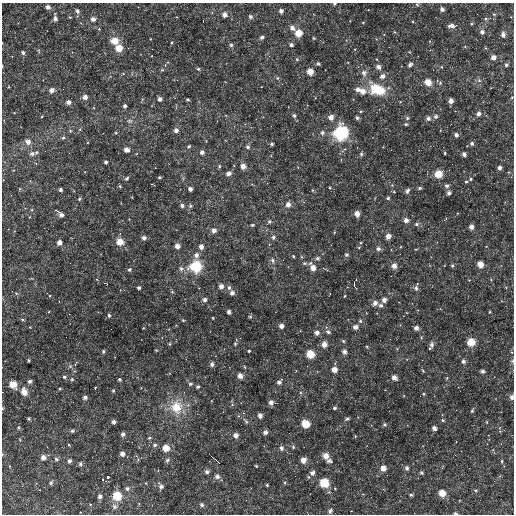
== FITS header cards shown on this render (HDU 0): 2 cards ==
NAXIS1  =                  512
NAXIS2  =                  512

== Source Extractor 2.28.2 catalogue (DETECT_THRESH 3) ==
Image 512 x 512 px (HDU 0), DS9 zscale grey, 1 PNG px = 1 image px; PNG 516 x 516 px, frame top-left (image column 1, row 512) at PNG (2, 3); no overlay
Background 3170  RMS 130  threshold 384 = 3 sigma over >= 5 px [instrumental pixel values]
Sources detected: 300; all 300 listed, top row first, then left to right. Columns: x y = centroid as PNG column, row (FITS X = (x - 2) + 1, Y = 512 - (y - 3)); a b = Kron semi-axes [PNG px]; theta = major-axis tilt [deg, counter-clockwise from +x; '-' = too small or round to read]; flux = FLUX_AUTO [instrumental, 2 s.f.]
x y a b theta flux
334 4 4 3 - 16000
417 4 5 4 - 12000
48 7 5 5 - 29000
442 9 4 4 - 34000
77 11 4 4 - 31000
281 11 4 3 - 35000
494 14 5 5 - 11000
225 15 4 4 - 54000
70 17 4 4 - 8400
250 17 4 4 - 24000
55 19 4 4 - 40000
93 19 5 5 - 33000
486 19 5 4 - 13000
363 22 3 3 - 8600
471 24 4 3 - 9600
451 26 7 4 4 51000
292 28 5 4 - 49000
99 29 4 4 - 7600
394 32 4 4 - 8700
482 32 5 4 - 27000
298 33 5 5 - 140000
503 35 7 4 -87 37000
262 37 4 3 - 24000
313 38 3 3 - 9100
115 41 7 6 - 120000
171 43 5 3 - 9200
231 45 5 5 - 15000
291 45 3 3 - 27000
465 46 4 3 - 9300
119 48 6 6 - 130000
485 48 5 3 - 7900
39 51 6 3 -85 9800
23 52 4 4 - 22000
493 57 4 4 - 57000
297 59 5 4 - 9700
318 64 4 3 - 19000
410 65 6 4 54 27000
506 65 3 3 - 22000
2 66 3 2 - 7600
378 67 5 5 - 40000
441 67 4 4 - 8500
198 69 3 3 - 14000
162 70 4 4 - 9400
310 71 5 5 - 100000
364 73 7 7 - 37000
382 76 5 5 - 47000
277 78 5 5 - 13000
479 81 6 5 - 20000
428 82 5 5 - 120000
440 83 5 5 - 14000
357 89 6 5 - 38000
377 89 17 11 -20 300000
52 90 4 4 - 53000
363 91 6 5 - 72000
85 97 4 4 - 55000
512 97 4 3 - 6300
160 99 4 3 - 37000
188 100 3 3 - 15000
451 101 4 4 - 50000
68 102 4 4 - 40000
125 106 3 3 - 29000
14 113 3 2 - 6000
479 114 5 4 - 32000
294 115 4 3 - 19000
436 116 5 5 - 25000
331 117 5 5 - 58000
357 118 4 4 - 18000
407 118 4 4 - 17000
428 118 6 5 - 30000
129 121 8 6 -1 24000
406 124 4 3 - 13000
176 130 4 4 - 40000
70 131 4 4 - 11000
322 132 5 4 - 25000
340 133 14 12 49 510000
456 135 4 4 - 31000
63 138 4 4 - 16000
28 142 5 5 - 55000
271 144 3 3 - 19000
472 144 4 4 - 27000
189 146 4 3 - 14000
248 147 4 4 - 23000
127 150 5 4 - 50000
36 152 5 4 - 14000
202 152 4 4 - 36000
445 153 3 2 - 12000
32 154 5 5 - 31000
361 154 4 4 - 17000
464 154 4 3 - 33000
341 160 3 3 - 6500
106 162 3 3 - 23000
36 164 4 3 - 6500
219 166 4 4 - 13000
243 166 5 4 - 63000
500 168 4 4 - 38000
228 173 4 4 - 49000
438 174 7 7 - 120000
159 177 3 3 - 14000
127 179 4 4 - 18000
471 179 5 4 - 11000
30 181 3 3 - 6300
466 182 4 4 - 12000
153 184 4 2 - 6900
392 185 4 4 - 10000
120 186 5 3 - 8500
447 186 6 5 - 23000
330 188 4 3 - 8300
419 188 4 3 - 18000
60 189 4 3 - 27000
190 189 4 4 - 31000
313 190 4 4 - 9600
394 191 4 3 - 7500
407 191 5 4 - 26000
449 193 4 4 - 32000
132 197 2 2 - 6500
388 198 4 3 - 14000
79 199 4 4 - 13000
288 204 5 5 - 55000
182 206 4 3 - 29000
190 206 4 4 - 14000
31 210 5 4 - 9800
457 213 3 2 - 5700
60 214 9 4 -44 44000
357 214 5 4 - 69000
406 220 5 4 - 44000
269 221 5 5 - 19000
416 224 6 4 2 21000
252 225 4 3 - 16000
471 227 5 5 - 39000
214 230 5 4 - 42000
334 232 3 3 - 7800
388 236 5 4 - 67000
273 237 4 4 - 26000
144 238 4 4 - 36000
59 242 4 4 - 57000
120 242 6 6 - 120000
361 243 4 3 - 9000
177 246 4 4 - 60000
201 247 4 4 - 59000
359 247 4 4 - 9000
378 249 5 5 - 27000
415 249 3 3 - 8100
196 255 6 5 - 38000
346 255 5 5 - 17000
293 256 3 3 - 11000
317 258 4 4 - 22000
272 260 6 5 - 23000
304 263 5 4 - 16000
310 263 5 4 - 16000
480 264 5 4 - 110000
452 265 5 4 - 13000
196 266 10 10 - 350000
394 266 5 5 - 56000
313 268 5 4 - 75000
129 269 5 4 - 19000
181 269 6 5 - 29000
354 284 6 3 -76 15000
221 286 4 4 - 54000
139 288 3 3 - 28000
229 288 6 4 90 24000
416 288 6 5 - 25000
172 292 5 4 - 11000
16 293 5 4 - 11000
232 293 4 4 - 37000
330 294 3 2 - 5400
345 296 4 3 - 7300
205 300 4 4 - 33000
384 300 4 4 - 47000
375 303 6 5 - 45000
381 305 6 5 - 23000
229 312 4 3 - 34000
490 312 3 2 - 8700
109 315 4 4 - 19000
250 317 4 4 - 13000
213 318 3 2 - 8200
22 319 4 4 - 13000
183 320 3 3 - 13000
360 321 5 4 - 15000
281 326 4 4 - 47000
30 327 2 2 - 5000
355 327 6 5 - 31000
143 328 4 3 - 6200
416 328 4 4 - 39000
317 332 4 4 - 47000
328 332 5 5 - 28000
421 337 5 4 - 11000
162 338 4 3 - 7000
343 341 5 4 - 13000
471 342 6 6 - 160000
169 344 4 4 - 11000
235 344 4 3 - 11000
324 344 5 5 - 72000
432 344 7 6 - 34000
367 346 4 4 - 9300
397 349 3 3 - 8000
156 350 3 3 - 8900
103 351 3 3 - 20000
249 351 3 3 - 15000
344 351 5 5 - 28000
310 354 6 6 - 160000
29 360 3 2 - 9500
463 361 5 4 - 25000
512 361 5 5 - 13000
212 364 5 4 - 27000
70 366 6 5 - 16000
245 367 4 3 - 9600
334 369 4 4 - 75000
423 371 4 3 - 11000
483 371 4 3 - 30000
240 376 4 4 - 67000
64 377 4 3 - 19000
394 377 5 4 - 51000
447 378 5 3 - 8000
72 379 4 4 - 14000
120 379 3 3 - 17000
30 381 4 3 - 27000
279 382 4 4 - 36000
13 384 7 6 - 110000
190 384 5 4 - 17000
198 387 3 3 - 19000
95 388 3 2 - 6000
60 389 4 3 - 9000
113 390 3 3 - 15000
24 392 8 6 -70 74000
300 392 5 4 - 12000
424 394 4 4 - 13000
85 397 4 4 - 29000
512 397 5 4 - 35000
271 402 5 4 - 44000
161 406 5 4 - 14000
176 407 16 14 -79 210000
2 408 4 3 - 9800
334 408 3 3 - 20000
472 411 5 3 - 17000
260 415 4 4 - 44000
442 415 3 3 - 5900
29 418 3 3 - 12000
347 419 4 3 - 18000
443 420 5 4 - 12000
114 422 4 3 - 36000
246 422 7 4 -60 18000
487 422 4 4 - 8700
305 424 7 6 - 140000
385 425 5 5 - 15000
18 428 5 4 - 15000
434 428 4 4 - 43000
72 431 3 3 - 19000
500 431 5 5 - 13000
265 432 4 4 - 37000
123 434 4 4 - 26000
236 435 4 4 - 55000
355 436 4 3 - 7300
149 438 5 4 - 13000
20 440 3 3 - 7600
69 445 3 2 - 8700
155 445 5 4 - 20000
264 446 3 3 - 5300
293 447 5 4 - 13000
166 448 6 5 - 110000
281 448 5 4 - 30000
122 454 4 4 - 49000
326 456 7 6 - 64000
43 457 4 4 - 54000
56 459 7 4 -48 22000
168 460 6 5 - 20000
303 460 5 5 - 74000
69 461 3 3 - 30000
329 461 7 5 -2 21000
502 461 3 3 - 10000
218 462 5 2 - 6700
80 464 4 4 - 22000
256 466 3 3 - 13000
383 468 4 4 - 75000
407 468 4 4 - 31000
207 472 5 4 - 25000
421 472 4 3 - 19000
312 473 6 6 - 33000
217 476 5 4 - 35000
108 477 3 3 - 30000
103 479 3 3 - 25000
285 482 5 4 - 12000
50 483 5 4 - 17000
146 483 3 3 - 6500
324 483 9 8 - 160000
267 485 3 3 - 13000
161 486 6 4 -51 36000
127 488 5 4 - 27000
476 490 5 4 - 12000
442 493 5 5 - 120000
363 494 3 3 - 6700
411 495 5 4 - 13000
100 496 4 4 - 33000
117 496 7 7 - 210000
90 504 4 3 - 6400
139 504 5 3 - 7000
202 505 4 4 - 25000
114 506 7 7 - 31000
330 511 6 4 62 28000
80 512 2 2 - 6300
455 513 4 3 - 21000
At the frame edge (FLAGS 8, measured only in part): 8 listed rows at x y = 334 4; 417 4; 2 66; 512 97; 512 361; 512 397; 2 408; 455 513

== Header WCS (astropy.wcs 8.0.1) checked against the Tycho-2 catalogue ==
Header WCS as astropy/WCSLIB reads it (CRVAL/CRPIX/CD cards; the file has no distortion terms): RA---TAN/DEC--TAN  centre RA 11:53:46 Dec +36:10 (178.44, +36.17 deg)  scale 3.52 arcsec/px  FOV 30.0' x 30.0'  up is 0 deg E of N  parity normal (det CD < 0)
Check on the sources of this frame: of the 60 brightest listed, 3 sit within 4.7 arcsec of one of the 4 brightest Tycho-2 stars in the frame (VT <= 12.46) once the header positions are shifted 1.85 arcsec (1.83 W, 0.28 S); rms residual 1.58 arcsec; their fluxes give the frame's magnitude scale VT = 24.64 - 2.5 log10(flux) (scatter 0.18 mag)
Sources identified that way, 3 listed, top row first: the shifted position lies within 4.7 arcsec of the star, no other Tycho-2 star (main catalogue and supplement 1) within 9.4 arcsec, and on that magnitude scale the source's flux lands within +1.5 / -3 mag of the star's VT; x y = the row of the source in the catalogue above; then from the Tycho-2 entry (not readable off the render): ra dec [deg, ICRS J2000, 3 dp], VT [Tycho-2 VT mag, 2 dp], TYC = Tycho-2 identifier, HIP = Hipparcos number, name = IAU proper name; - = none
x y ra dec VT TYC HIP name
340 133 178.340 +36.289 10.37 2526-86-1 - -
196 266 178.513 +36.160 10.60 2526-227-1 58023 -
117 496 178.609 +35.935 11.60 2526-970-1 - -